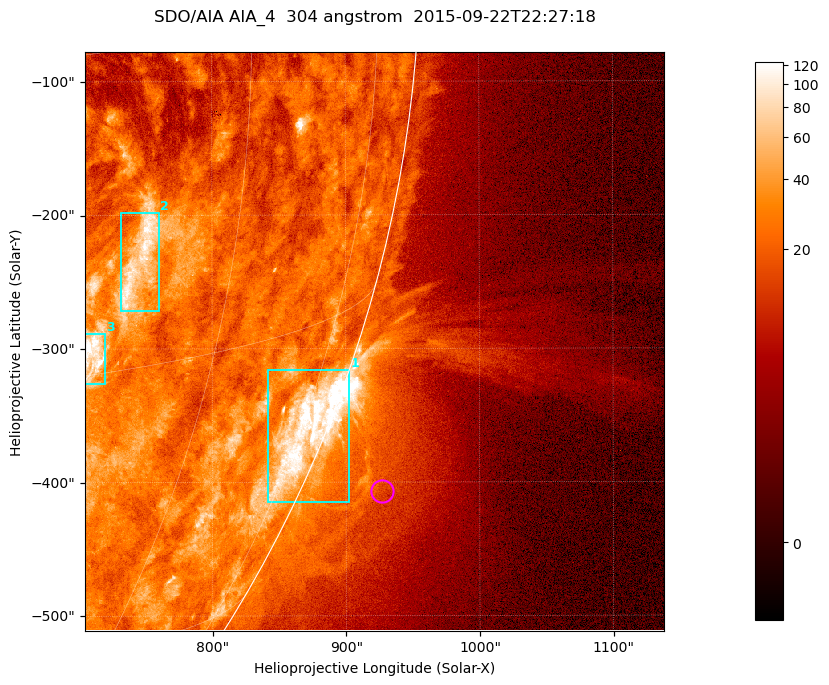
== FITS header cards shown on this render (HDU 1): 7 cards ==
TELESCOP= 'SDO/AIA '           / For AIA: SDO/AIA
INSTRUME= 'AIA_4   '           / For AIA: AIA_ATA1, AIA_ATA2, AIA_ATA3 or AIA_AT
WAVELNTH=                  304 / [angstrom] Wavelength
WAVEUNIT= 'angstrom'           / Wavelength unit: angstrom
DATE-OBS= '2015-09-22T22:27:18.123' / [ISO] Date when observation started; ISO 8
CTYPE1  = 'HPLN-TAN'           / CTYPE1; Typically HPLN
CTYPE2  = 'HPLT-TAN'           / CTYPE2; Typically HPLT

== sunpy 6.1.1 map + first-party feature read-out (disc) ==
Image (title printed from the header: SDO/AIA AIA_4  304 angstrom  2015-09-22T22:27:18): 722 x 722 px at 0.6 arcsec/px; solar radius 956 arcsec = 1593 px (partial field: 2.9% of the solar disc is inside the frame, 45% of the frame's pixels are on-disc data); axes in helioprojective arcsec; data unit not stated in the header (colour bar unlabelled)
Orientation: roll -0.132 deg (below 1 deg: not rotated)
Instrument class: DISC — disc imager (sunpy class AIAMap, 304 A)
Bright regions (active regions / flare kernels): reference = the on-disc median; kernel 7 px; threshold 5 sigma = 46.4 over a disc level ~23.1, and >= 1.15x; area >= 521 px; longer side >= 9 px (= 5.4 arcsec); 3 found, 3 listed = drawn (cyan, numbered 1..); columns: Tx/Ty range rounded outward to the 2 arcsec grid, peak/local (2 s.f.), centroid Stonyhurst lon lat
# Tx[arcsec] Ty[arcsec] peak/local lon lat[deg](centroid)
1 840..904 -416..-316 9.8 +77 -21
2 730..762 -272..-198 5 +52 -10
3 704..720 -326..-288 6.5 +50 -14
Off-limb structures (1.02-1.3 R_sun): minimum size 260 px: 4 found; the strongest spans PA ~240..250 deg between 1.02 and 1.12 R_sun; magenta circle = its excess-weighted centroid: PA ~245 deg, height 1.06 R_sun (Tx ~926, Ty ~-406 arcsec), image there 1.5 x the reference